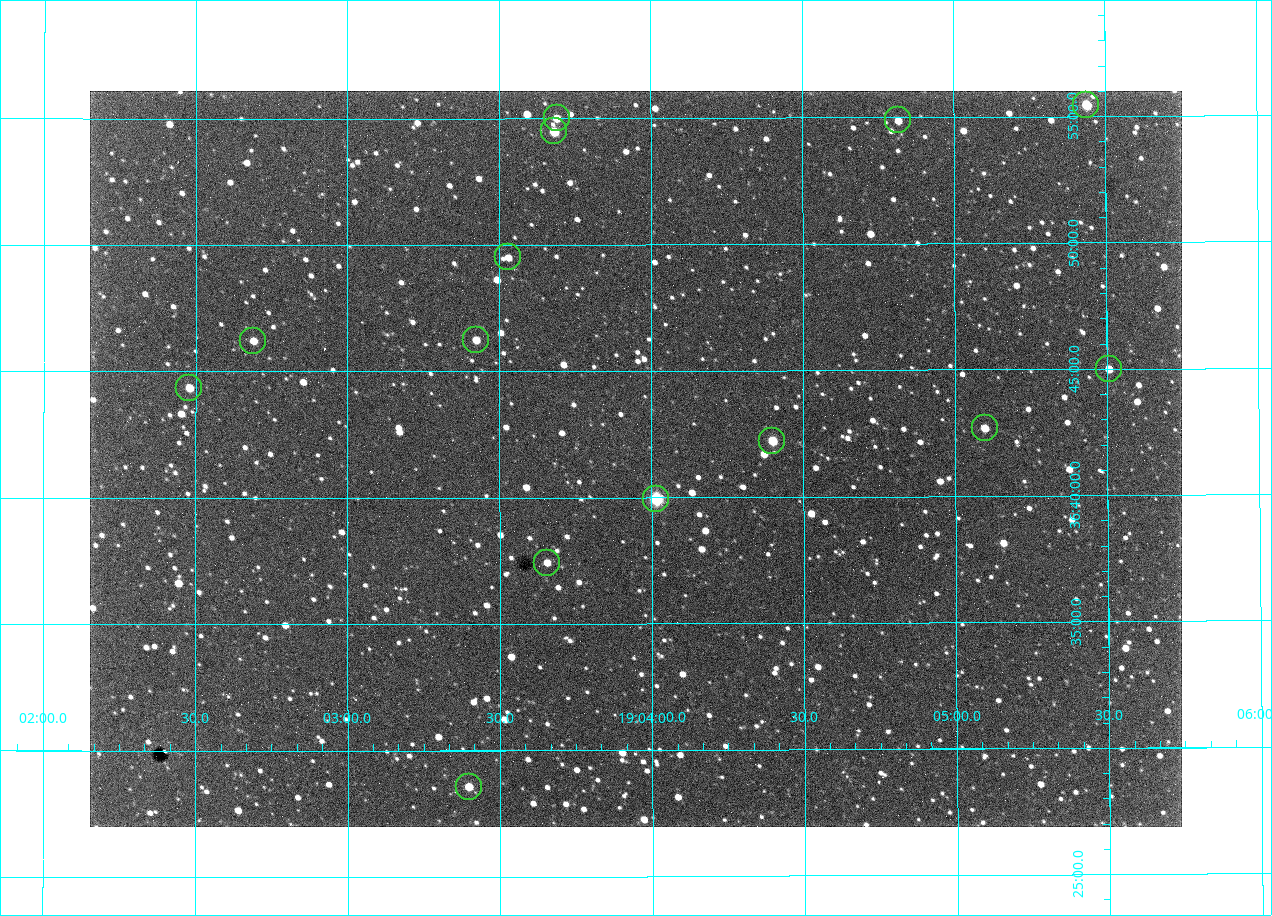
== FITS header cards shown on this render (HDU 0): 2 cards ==
NAXIS1  =                 1092 /fastest changing axis
NAXIS2  =                  736 /next to fastest changing axis

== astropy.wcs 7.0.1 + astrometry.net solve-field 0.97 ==
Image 1092 x 736 px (HDU 0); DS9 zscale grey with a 90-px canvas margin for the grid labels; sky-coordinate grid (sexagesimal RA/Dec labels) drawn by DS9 from the SOLVED WCS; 14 Tycho-2 reference stars matched to detected sources circled (green)
Header WCS: none
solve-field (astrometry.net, Tycho-2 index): SOLVED blind (the file carries no WCS)
Solved WCS: RA---TAN-SIP/DEC--TAN-SIP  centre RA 19:03:57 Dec +36:42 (285.99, +36.69 deg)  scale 2.37 arcsec/px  FOV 43.2' x 29.1'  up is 0 deg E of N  parity flipped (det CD > 0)
(file carries no celestial WCS; the grid is the blind solution)
Tycho-2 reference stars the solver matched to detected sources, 14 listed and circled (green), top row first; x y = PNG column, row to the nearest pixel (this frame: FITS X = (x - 90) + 1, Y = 736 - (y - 91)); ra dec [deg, ICRS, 3 dp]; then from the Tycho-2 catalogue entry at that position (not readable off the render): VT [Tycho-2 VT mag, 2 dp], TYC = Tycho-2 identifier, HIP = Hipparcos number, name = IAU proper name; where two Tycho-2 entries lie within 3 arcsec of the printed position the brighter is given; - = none
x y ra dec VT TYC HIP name
1086 105 286.360 +36.924 9.83 2652-14-1 - -
557 118 285.922 +36.917 10.48 2652-1249-1 - -
898 120 286.204 +36.915 10.94 2652-350-1 - -
554 131 285.920 +36.908 9.57 2652-218-1 - -
508 257 285.882 +36.825 10.95 2652-329-1 - -
476 340 285.856 +36.771 11.11 2652-1253-1 - -
253 341 285.672 +36.770 11.14 2651-2527-1 - -
1109 369 286.377 +36.750 10.72 2652-110-1 - -
189 388 285.620 +36.739 11.03 2651-1906-1 - -
985 428 286.274 +36.711 10.88 2652-1070-1 - -
772 441 286.100 +36.704 10.14 2652-1649-1 - -
656 499 286.004 +36.666 8.52 2652-1368-1 - -
547 563 285.914 +36.624 11.11 2652-845-1 - -
469 787 285.849 +36.476 10.21 2652-1424-1 - -